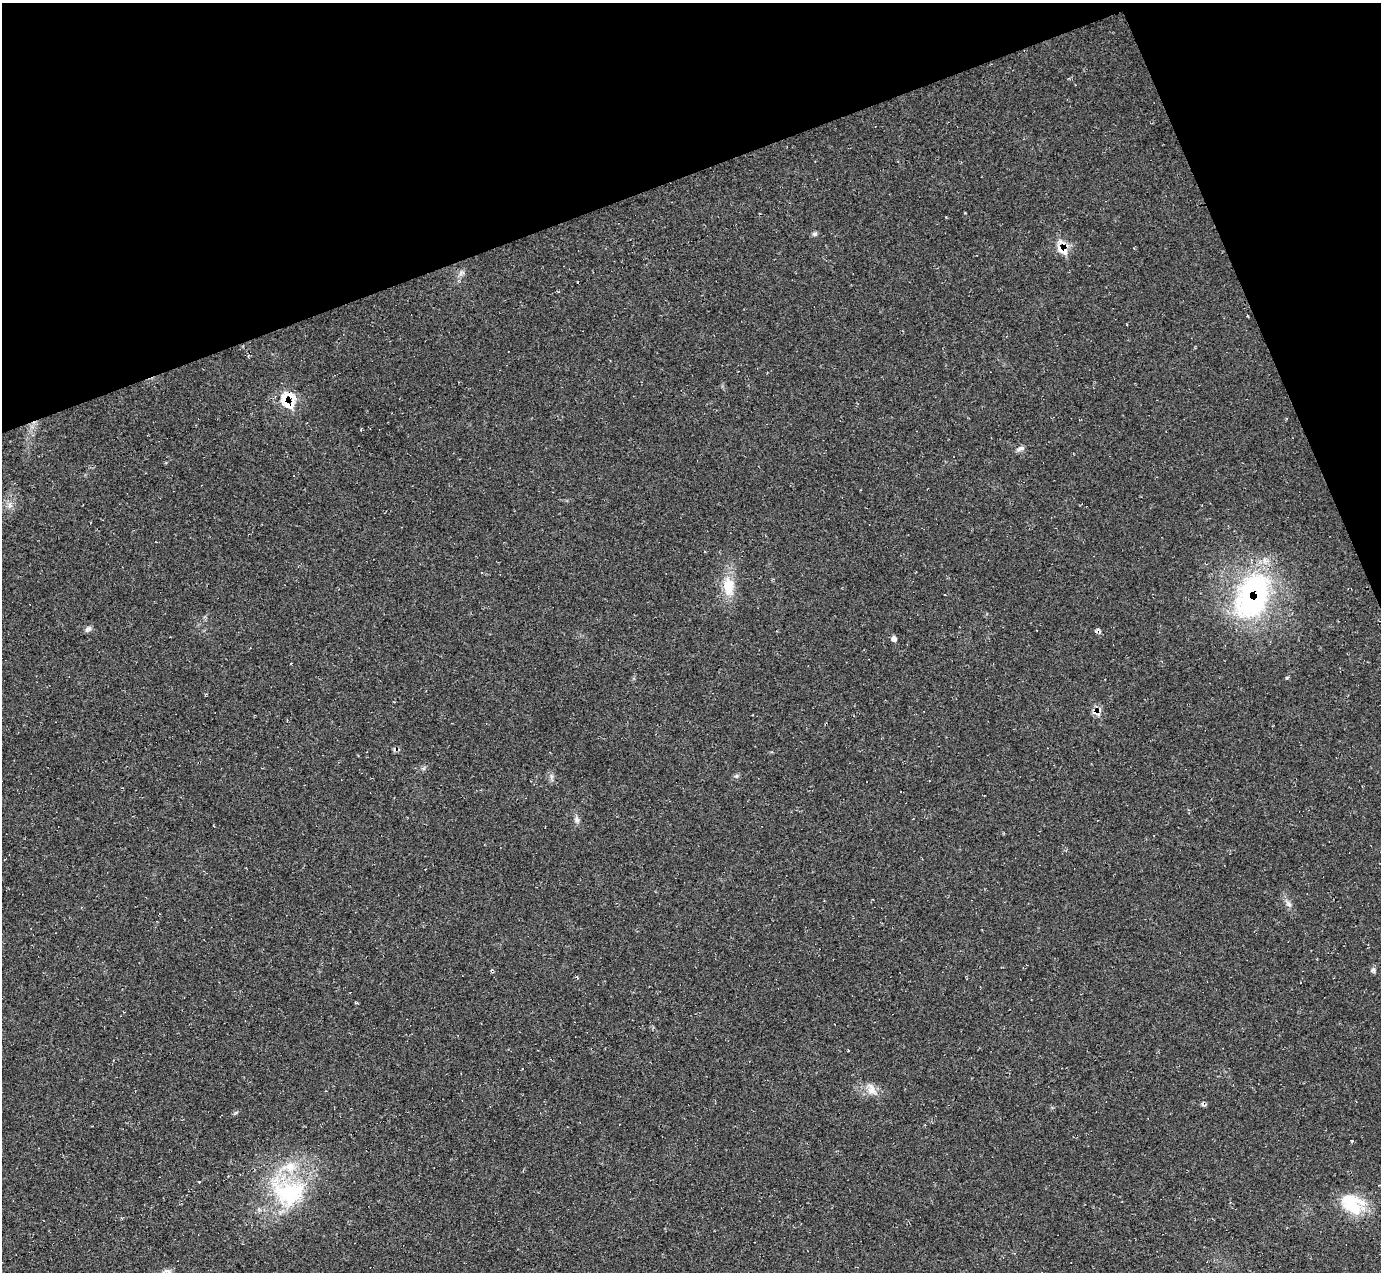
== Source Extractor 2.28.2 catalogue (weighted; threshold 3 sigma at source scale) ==
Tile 3 of 4 x 4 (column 3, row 1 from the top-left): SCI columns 2770-4148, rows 4089-5358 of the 5528 x 5512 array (HDU 1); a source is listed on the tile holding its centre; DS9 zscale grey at full resolution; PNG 1383 x 1274 px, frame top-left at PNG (2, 3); no overlay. Shown black and unused: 19% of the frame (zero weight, under 2 of 3 exposures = <1% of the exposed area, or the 3 px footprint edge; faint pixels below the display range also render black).
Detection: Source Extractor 2.28.2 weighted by HDU 2 'WHT'; one run over the whole footprint, this tile lists its part. Background 0.05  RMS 0.0067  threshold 0.0303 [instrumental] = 3 sigma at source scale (4.5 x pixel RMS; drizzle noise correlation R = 1.50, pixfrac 1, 0.05/0.05 arcsec/px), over >= 5 px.
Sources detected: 24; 3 cosmic-ray / hot-pixel residue — not listed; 4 inside a brighter listed object's ellipse — not listed separately; the other 17 listed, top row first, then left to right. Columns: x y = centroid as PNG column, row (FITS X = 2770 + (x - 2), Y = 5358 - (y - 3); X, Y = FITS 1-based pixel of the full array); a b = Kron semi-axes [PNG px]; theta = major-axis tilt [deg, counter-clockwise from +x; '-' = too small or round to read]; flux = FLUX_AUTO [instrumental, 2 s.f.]
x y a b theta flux
815 234 7 6 - 1.5
1062 248 18 12 -67 11
462 272 7 4 0 1.5
287 402 24 16 -19 15
1020 448 10 6 20 2.3
728 586 28 15 -89 15
1251 599 55 46 89 120
88 629 9 6 39 2
894 638 6 6 - 2.1
1098 711 13 8 71 4.2
736 776 6 5 - 1.2
577 819 9 6 -70 2.3
1289 904 8 5 -28 2
1373 970 7 5 -9 1.6
872 1090 15 11 -53 6.2
289 1193 51 35 -6 63
1352 1204 30 22 -36 28
Overlapping masked pixels (flux is a lower limit): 4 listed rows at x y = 1062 248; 287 402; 1251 599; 1098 711
Unlisted compact peaks at least as high as the median listed source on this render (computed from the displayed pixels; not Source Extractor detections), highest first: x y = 1287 678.